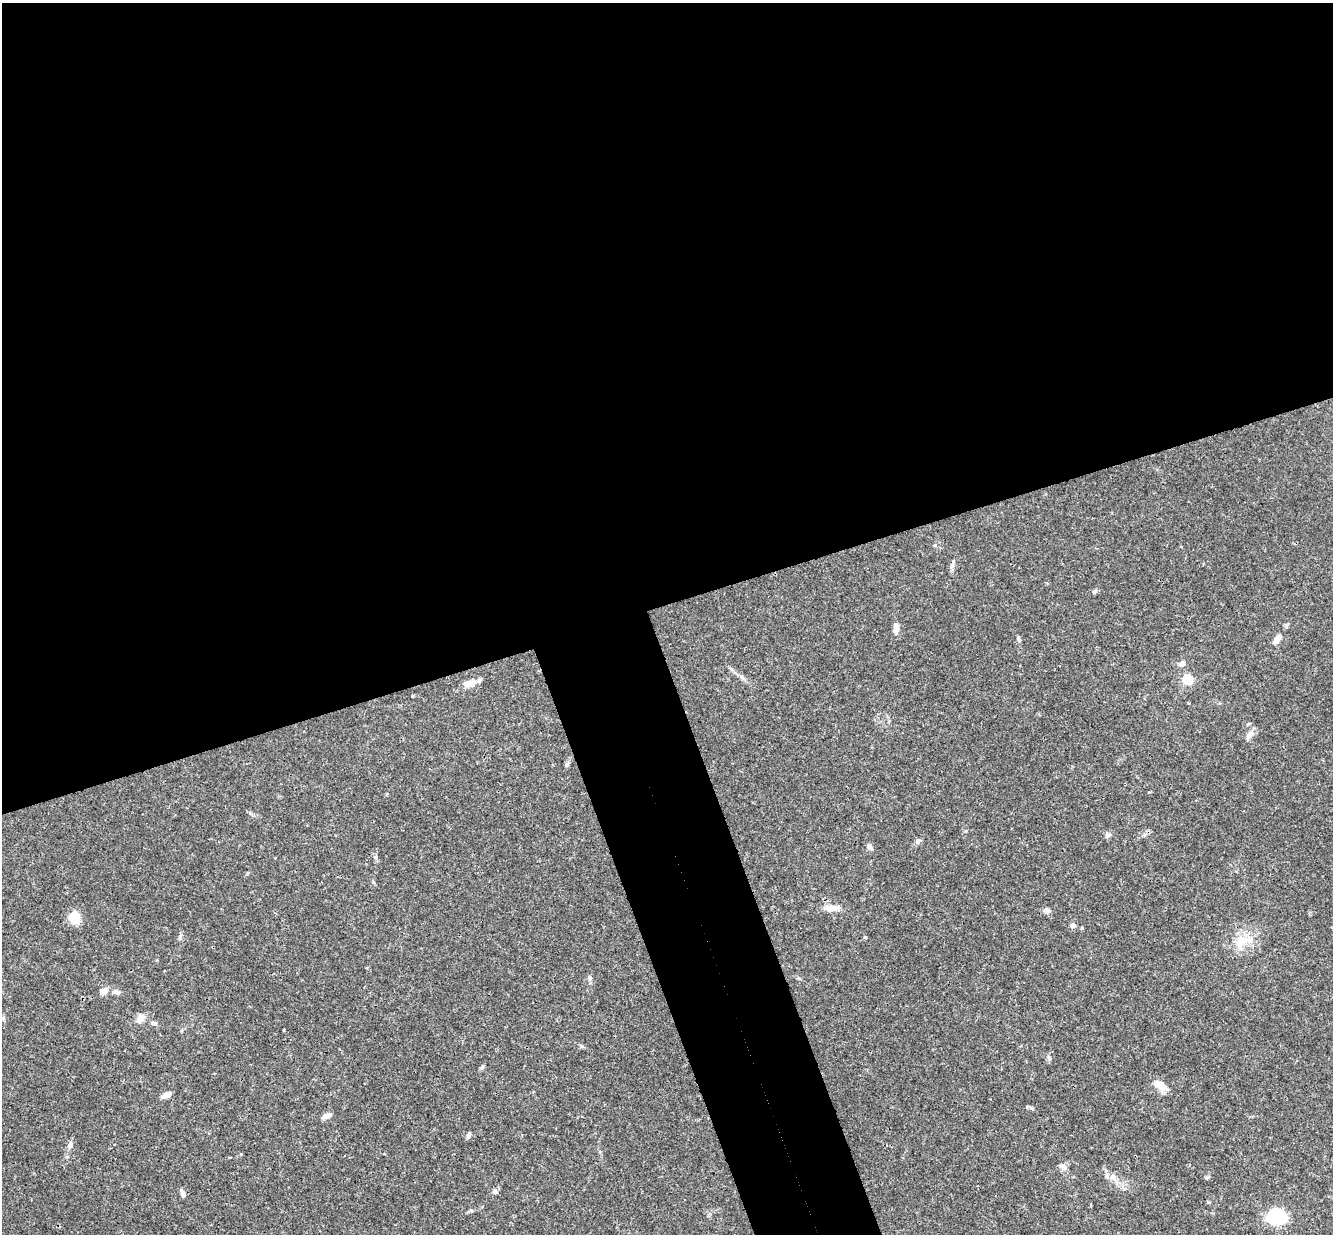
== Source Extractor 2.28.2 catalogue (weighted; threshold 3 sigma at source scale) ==
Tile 2 of 4 x 4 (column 2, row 1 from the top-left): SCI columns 1391-2721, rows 3990-5221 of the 5439 x 5390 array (HDU 1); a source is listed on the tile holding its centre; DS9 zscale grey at full resolution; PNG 1335 x 1236 px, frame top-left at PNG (2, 3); no overlay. Shown black and unused: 54% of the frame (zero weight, under 3 of 4 exposures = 6% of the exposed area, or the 3 px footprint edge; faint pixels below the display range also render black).
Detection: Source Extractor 2.28.2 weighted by HDU 2 'WHT'; one run over the whole footprint, this tile lists its part. Background 0.0512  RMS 0.0029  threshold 0.0131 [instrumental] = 3 sigma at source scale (4.5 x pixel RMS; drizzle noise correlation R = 1.50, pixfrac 1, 0.05/0.05 arcsec/px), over >= 5 px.
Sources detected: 42; all 42 listed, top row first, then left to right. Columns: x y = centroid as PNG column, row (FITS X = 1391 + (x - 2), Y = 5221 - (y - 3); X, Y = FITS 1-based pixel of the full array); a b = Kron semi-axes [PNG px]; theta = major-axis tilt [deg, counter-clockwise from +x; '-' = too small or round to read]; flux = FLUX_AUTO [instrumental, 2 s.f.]
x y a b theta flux
952 566 7 5 44 0.71
1094 592 7 4 31 0.52
896 627 13 7 90 1.7
1018 639 8 4 -77 0.55
1277 639 12 6 60 2.3
1182 664 7 6 - 1.3
742 677 7 4 -70 0.55
1188 679 5 5 - 17
469 684 12 8 10 3.2
412 696 4 2 - 0.21
1249 734 15 6 52 1.5
567 764 8 4 55 0.58
1108 835 8 7 - 0.88
918 841 7 6 - 0.79
869 847 8 6 -43 0.84
376 857 7 4 -89 0.54
832 908 19 8 2 2.5
1047 911 6 5 - 1.6
74 917 16 13 86 3.6
1073 925 5 4 - 1.7
865 937 5 3 - 0.24
180 938 7 5 -81 0.57
1242 941 22 13 25 5.5
590 978 7 5 -76 0.7
104 991 11 8 20 1.6
116 992 9 6 -12 1.2
140 1018 13 8 49 2
154 1023 8 5 -15 0.66
284 1030 3 2 - 0.27
582 1046 6 3 -70 0.38
1049 1058 7 5 -54 0.57
482 1067 6 4 28 0.67
1160 1085 15 7 -28 4
167 1095 10 6 21 1.8
327 1116 11 5 21 1.8
468 1135 8 5 69 0.76
70 1145 9 6 75 1.2
1064 1167 10 5 -45 0.84
1206 1178 6 4 18 0.39
495 1191 7 6 - 0.84
183 1193 9 5 -63 1.2
1277 1217 16 11 7 20
Unlisted compact peaks at least as high as the median listed source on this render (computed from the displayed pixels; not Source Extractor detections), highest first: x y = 471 1210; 241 1154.